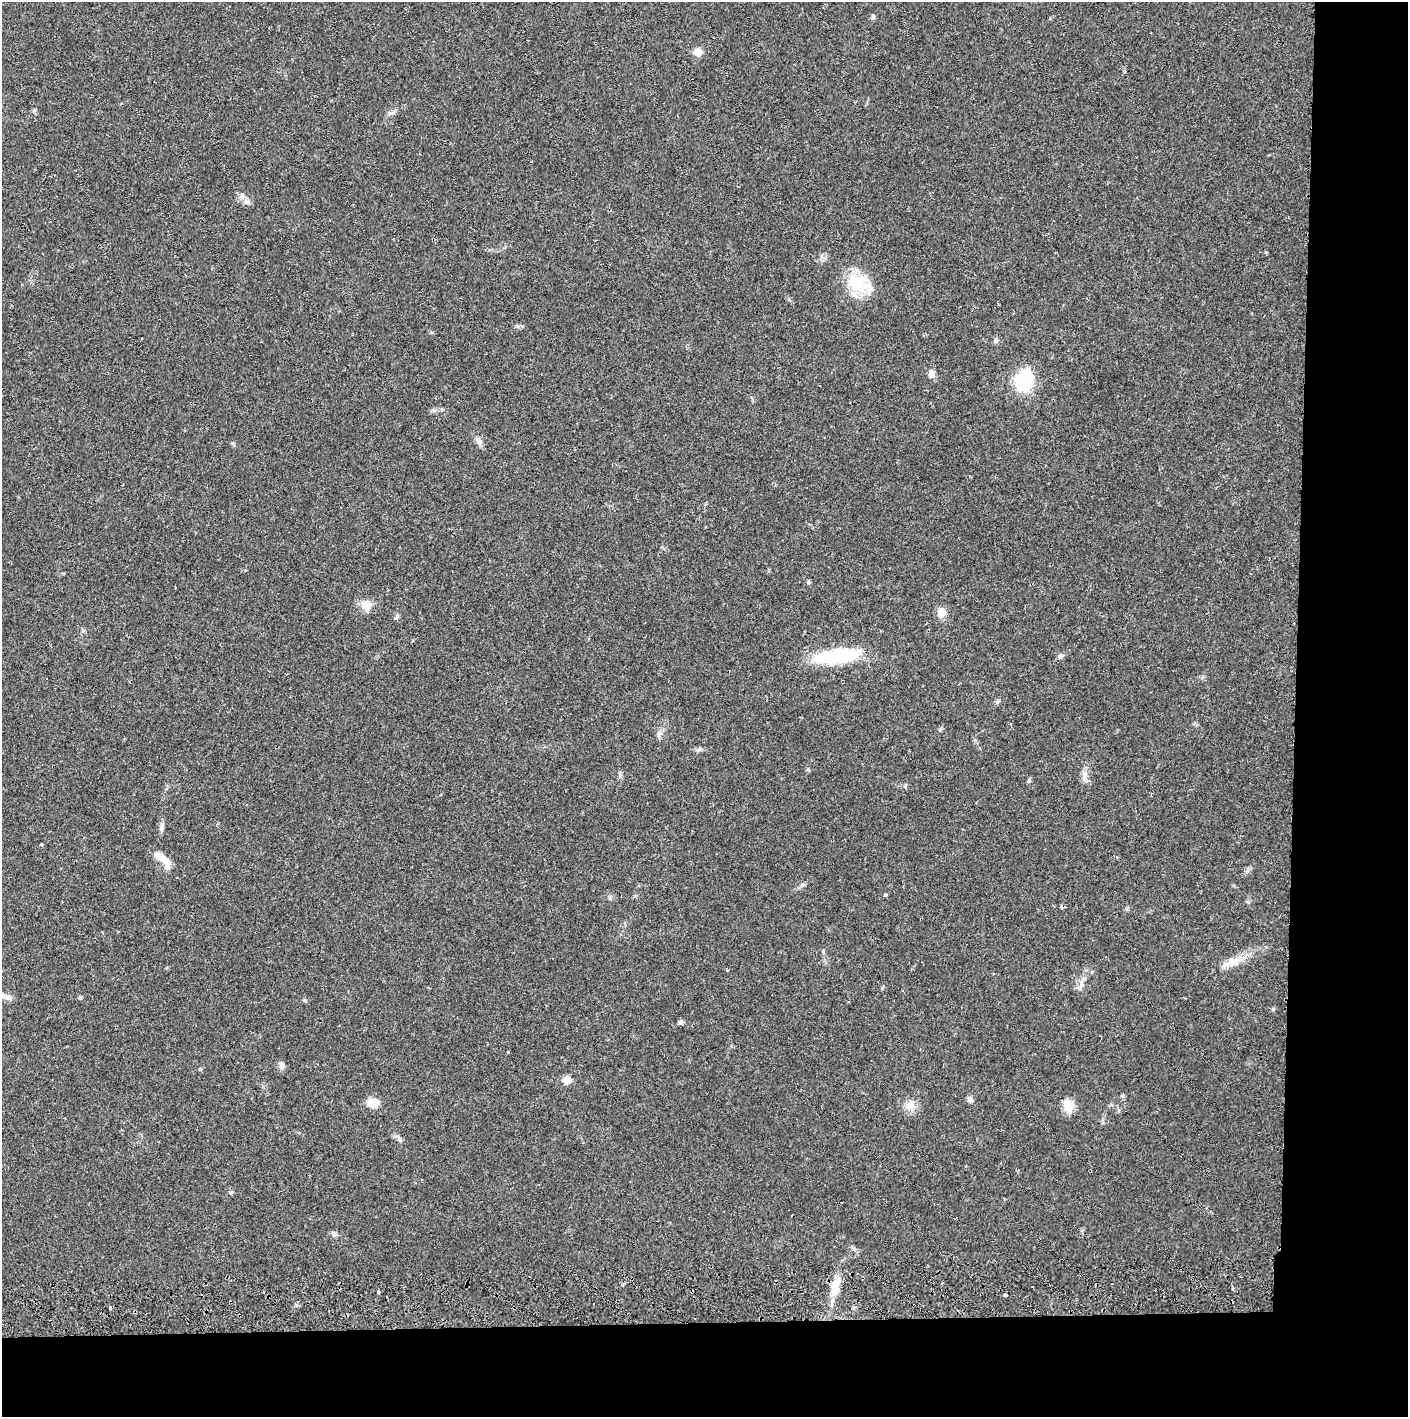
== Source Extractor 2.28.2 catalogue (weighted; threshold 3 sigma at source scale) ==
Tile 9 of 3 x 3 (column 3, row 3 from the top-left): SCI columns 2817-4222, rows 56-1470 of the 4229 x 4358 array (HDU 1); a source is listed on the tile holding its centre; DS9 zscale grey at full resolution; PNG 1410 x 1419 px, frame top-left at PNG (2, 2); no overlay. Shown black and unused: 14% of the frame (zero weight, under 2 of 3 exposures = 3% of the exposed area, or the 3 px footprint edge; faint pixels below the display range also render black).
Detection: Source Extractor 2.28.2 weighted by HDU 2 'WHT'; one run over the whole footprint, this tile lists its part. Background 0.0205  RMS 0.0034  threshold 0.0155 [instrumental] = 3 sigma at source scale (4.5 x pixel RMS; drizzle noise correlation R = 1.50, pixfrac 1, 0.05/0.05 arcsec/px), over >= 5 px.
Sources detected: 45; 2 inside a brighter object's white glare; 1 cosmic-ray / hot-pixel residue — not listed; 1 inside a brighter listed object's ellipse — not listed separately; the other 41 listed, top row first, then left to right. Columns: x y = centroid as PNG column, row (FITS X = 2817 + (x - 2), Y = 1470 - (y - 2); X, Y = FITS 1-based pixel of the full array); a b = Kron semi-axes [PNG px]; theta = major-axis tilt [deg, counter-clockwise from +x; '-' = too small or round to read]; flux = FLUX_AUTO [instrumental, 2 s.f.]
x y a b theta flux
873 17 7 5 89 0.61
698 52 6 5 - 6.6
392 113 13 5 16 1.1
857 284 32 21 -45 13
996 340 7 6 - 0.76
932 374 10 8 60 1.5
1023 380 17 13 73 23
479 441 10 7 -48 1.5
808 582 6 4 70 0.5
366 605 13 11 -88 3.8
941 612 11 10 - 2.9
397 617 7 4 32 0.57
83 631 6 4 20 0.45
840 656 51 18 9 17
1060 656 8 5 10 0.81
998 701 6 4 20 0.52
699 749 7 4 1 0.69
1085 776 17 5 86 1.8
1029 780 6 4 72 0.44
162 827 9 4 82 0.94
41 845 3 2 - 0.57
160 857 21 9 -41 4.7
885 895 3 3 - 0.86
1233 961 21 9 24 4.3
6 997 22 6 -15 2.4
304 1000 6 4 -89 0.39
1273 1009 5 4 - 0.4
680 1022 7 5 45 0.66
282 1066 10 6 72 1.2
567 1080 5 5 - 6.5
970 1099 8 6 -89 1
373 1103 13 8 5 5.3
910 1106 13 13 - 3.3
1068 1106 17 9 -81 4.2
399 1140 7 5 -68 0.75
838 1281 12 10 17 3.3
942 1283 3 2 - 0.36
1233 1289 4 3 - 0.62
834 1291 12 10 -66 3.2
1005 1295 4 3 - 2.3
110 1307 3 2 - 0.72
Isophote crosses this tile's border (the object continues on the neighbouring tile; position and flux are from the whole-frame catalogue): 1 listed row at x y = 6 997
Unlisted compact peaks at least as high as the median listed source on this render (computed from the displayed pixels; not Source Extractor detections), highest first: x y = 378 1292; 1122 1096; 232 443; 248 202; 34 110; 200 1069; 620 776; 882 988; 80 997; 940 730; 1266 252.